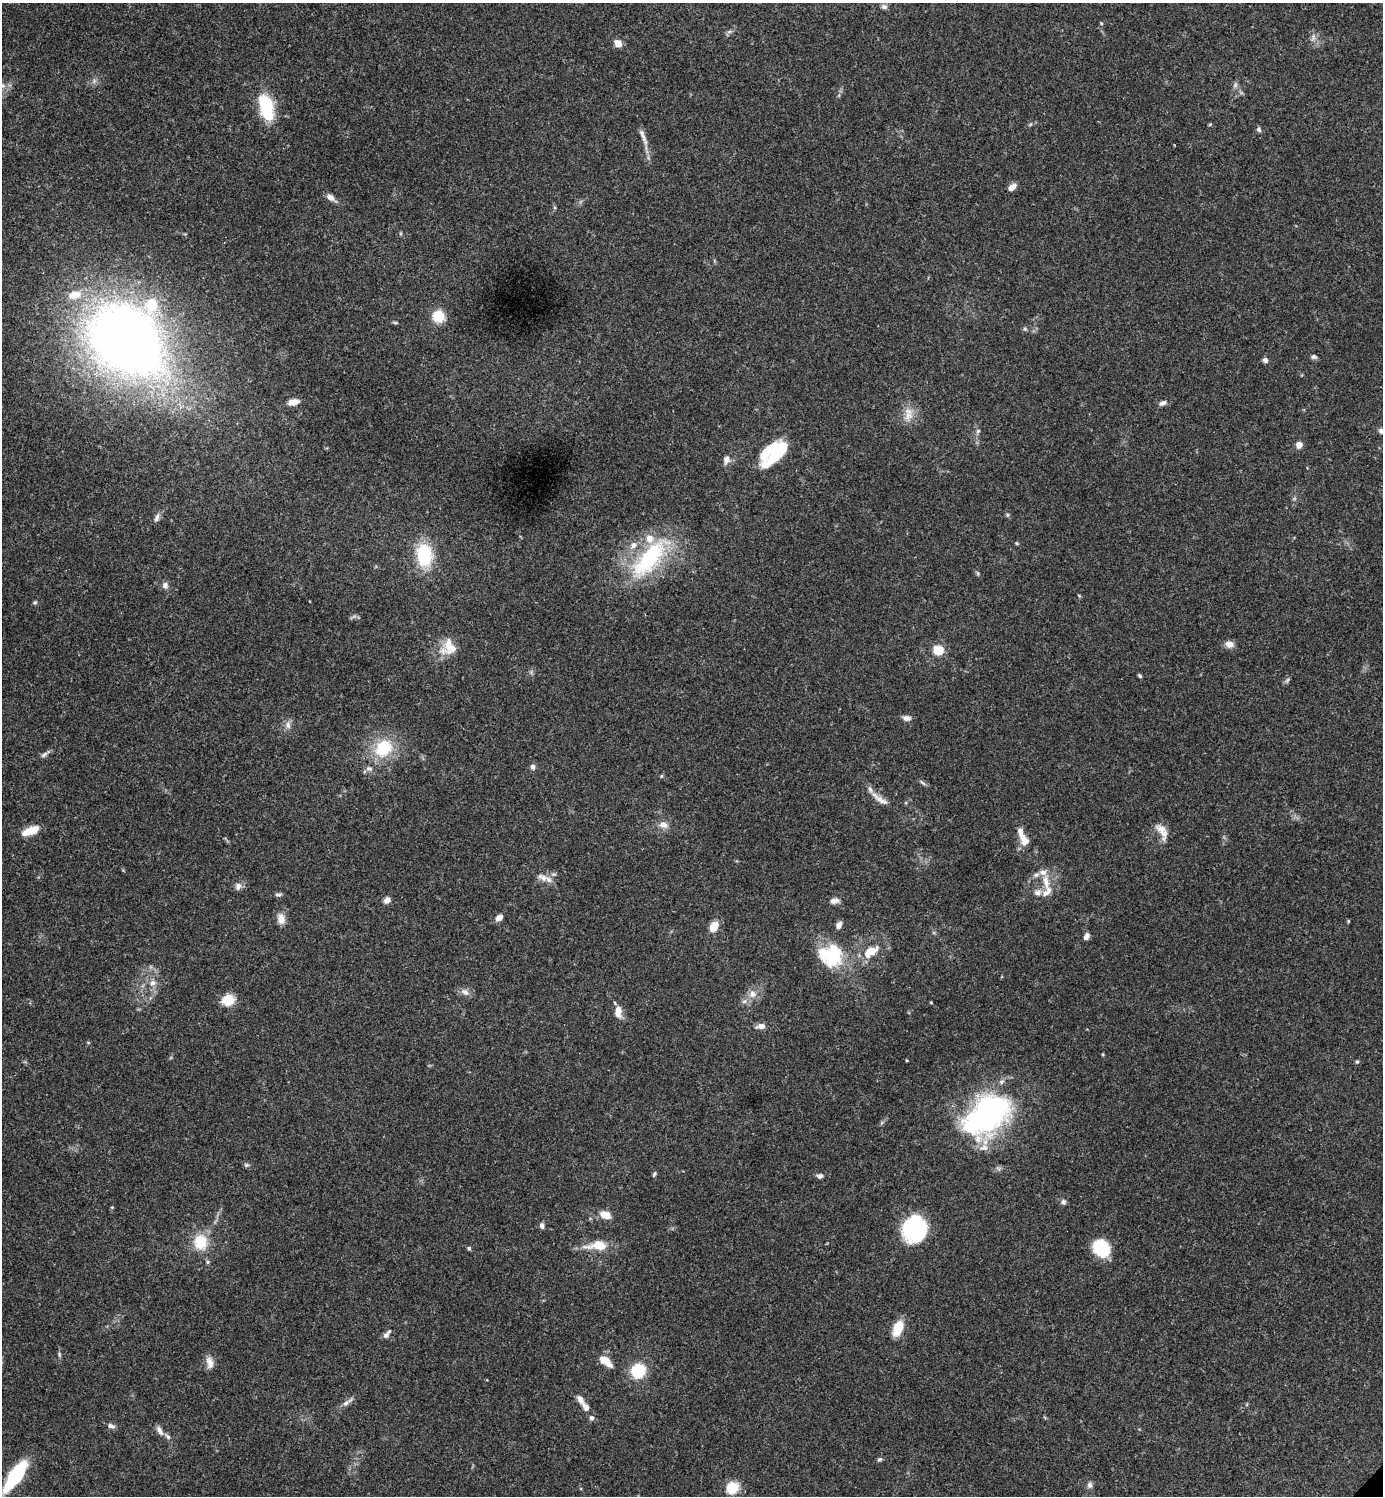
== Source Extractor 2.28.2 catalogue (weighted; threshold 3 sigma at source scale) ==
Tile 11 of 4 x 4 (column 3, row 3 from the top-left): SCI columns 3064-4444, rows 1498-2991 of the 5985 x 5985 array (HDU 1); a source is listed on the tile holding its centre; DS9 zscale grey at full resolution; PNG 1385 x 1498 px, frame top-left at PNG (2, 3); no overlay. Shown black and unused: <1% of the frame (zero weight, under 3 of 4 exposures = <1% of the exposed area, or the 3 px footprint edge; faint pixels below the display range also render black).
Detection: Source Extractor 2.28.2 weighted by HDU 2 'WHT'; one run over the whole footprint, this tile lists its part. Background 0.153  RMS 0.0046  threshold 0.0206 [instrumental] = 3 sigma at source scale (4.5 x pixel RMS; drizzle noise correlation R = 1.50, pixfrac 1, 0.05/0.05 arcsec/px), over >= 5 px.
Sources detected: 123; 1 too faint to see at this stretch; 4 inside a brighter object's white glare — not listed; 12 inside a brighter listed object's ellipse — not listed separately; the other 106 listed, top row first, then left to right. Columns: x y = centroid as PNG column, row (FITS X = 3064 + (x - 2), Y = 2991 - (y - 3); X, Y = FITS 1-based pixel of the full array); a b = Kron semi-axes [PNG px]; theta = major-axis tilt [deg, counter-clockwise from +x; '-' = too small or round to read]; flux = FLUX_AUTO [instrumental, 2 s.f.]
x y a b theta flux
884 7 9 6 -23 1.4
1101 23 5 3 - 0.48
729 32 7 4 19 1
1313 38 13 4 67 1.4
618 43 5 5 - 11
2 85 8 6 -16 1.7
1235 85 8 6 78 1.3
266 107 27 17 -78 22
1210 124 4 4 - 0.54
1259 130 7 6 - 1
643 136 29 6 -68 3.6
1012 187 9 6 36 3.3
330 197 13 6 -37 3
439 316 12 11 - 11
1025 329 6 5 - 0.79
125 340 70 62 -37 430
1314 357 8 6 -17 1.1
1265 360 6 5 - 1.5
294 402 11 6 10 4.2
1163 403 10 6 27 1.7
908 416 15 12 37 5.5
978 431 8 5 59 0.97
1382 431 10 6 -9 2.3
1299 445 6 5 - 3.9
779 450 38 14 47 26
726 460 12 8 79 2.4
157 517 13 6 66 1.8
1017 543 5 4 - 0.56
424 555 24 16 -82 26
649 558 62 23 50 48
977 573 6 4 -70 0.65
165 585 9 7 -73 2
1079 596 5 4 - 0.48
35 602 6 5 - 0.7
1229 644 11 8 -2 2.8
449 647 21 19 66 9.7
938 650 6 5 - 21
1140 676 5 4 - 0.78
1287 680 8 4 53 0.92
906 718 9 6 -11 2.2
288 725 12 8 -86 2.5
383 748 18 15 46 22
44 754 10 5 38 1.4
533 767 7 6 - 1.4
369 768 10 6 -12 1.6
661 776 6 4 89 0.54
922 782 10 4 -44 1
880 799 31 7 -35 4.7
663 825 14 8 -13 3.2
1161 829 18 10 -24 4.9
31 831 17 7 21 9.9
1023 838 20 10 -61 5.6
1036 875 9 6 1 1.8
544 878 11 10 - 3.6
1046 882 19 8 -79 5.6
238 886 10 8 55 2.2
1037 892 10 8 37 2.5
278 895 9 4 -4 1
387 900 8 7 - 2.3
834 901 11 6 14 2.5
499 918 8 6 41 3
281 919 14 9 -82 3.8
839 925 7 6 - 2.5
714 927 12 8 57 5.4
1086 936 7 5 62 2.4
872 951 10 7 21 7.9
831 956 30 28 -18 27
153 983 9 8 - 2.4
465 992 13 7 -29 2.6
752 994 11 9 76 3.5
228 1000 12 10 8 10
744 1001 7 6 - 1.4
931 1002 3 3 - 0.37
618 1012 14 9 90 4.6
761 1026 9 6 7 2.9
907 1060 3 3 - 0.42
1357 1062 5 4 - 0.71
985 1115 54 31 29 110
246 1165 7 5 12 0.92
654 1174 7 4 69 0.76
820 1176 7 5 -6 1.5
1063 1202 7 6 - 1.4
112 1207 4 4 - 0.46
605 1215 11 7 -24 6.2
542 1226 8 5 -79 1.4
915 1229 23 22 - 47
200 1242 17 15 -88 14
598 1245 25 11 2 11
469 1248 5 4 - 0.72
1101 1248 15 12 -48 26
208 1262 5 5 - 0.75
898 1328 15 8 67 11
386 1335 10 7 48 1.9
59 1354 7 5 -80 0.74
607 1361 18 8 -55 5
210 1363 17 9 -77 3.5
638 1371 12 12 - 20
580 1399 11 6 -59 2.8
346 1403 10 7 51 1.9
591 1418 7 6 - 1.4
111 1426 10 6 -20 1.8
160 1430 14 6 -59 2.4
880 1459 6 5 - 0.96
15 1476 30 10 56 42
1090 1485 8 7 - 1.5
732 1488 13 12 - 9.9
Isophote crosses this tile's border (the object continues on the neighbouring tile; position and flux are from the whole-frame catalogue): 3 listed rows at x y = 2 85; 1382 431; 15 1476